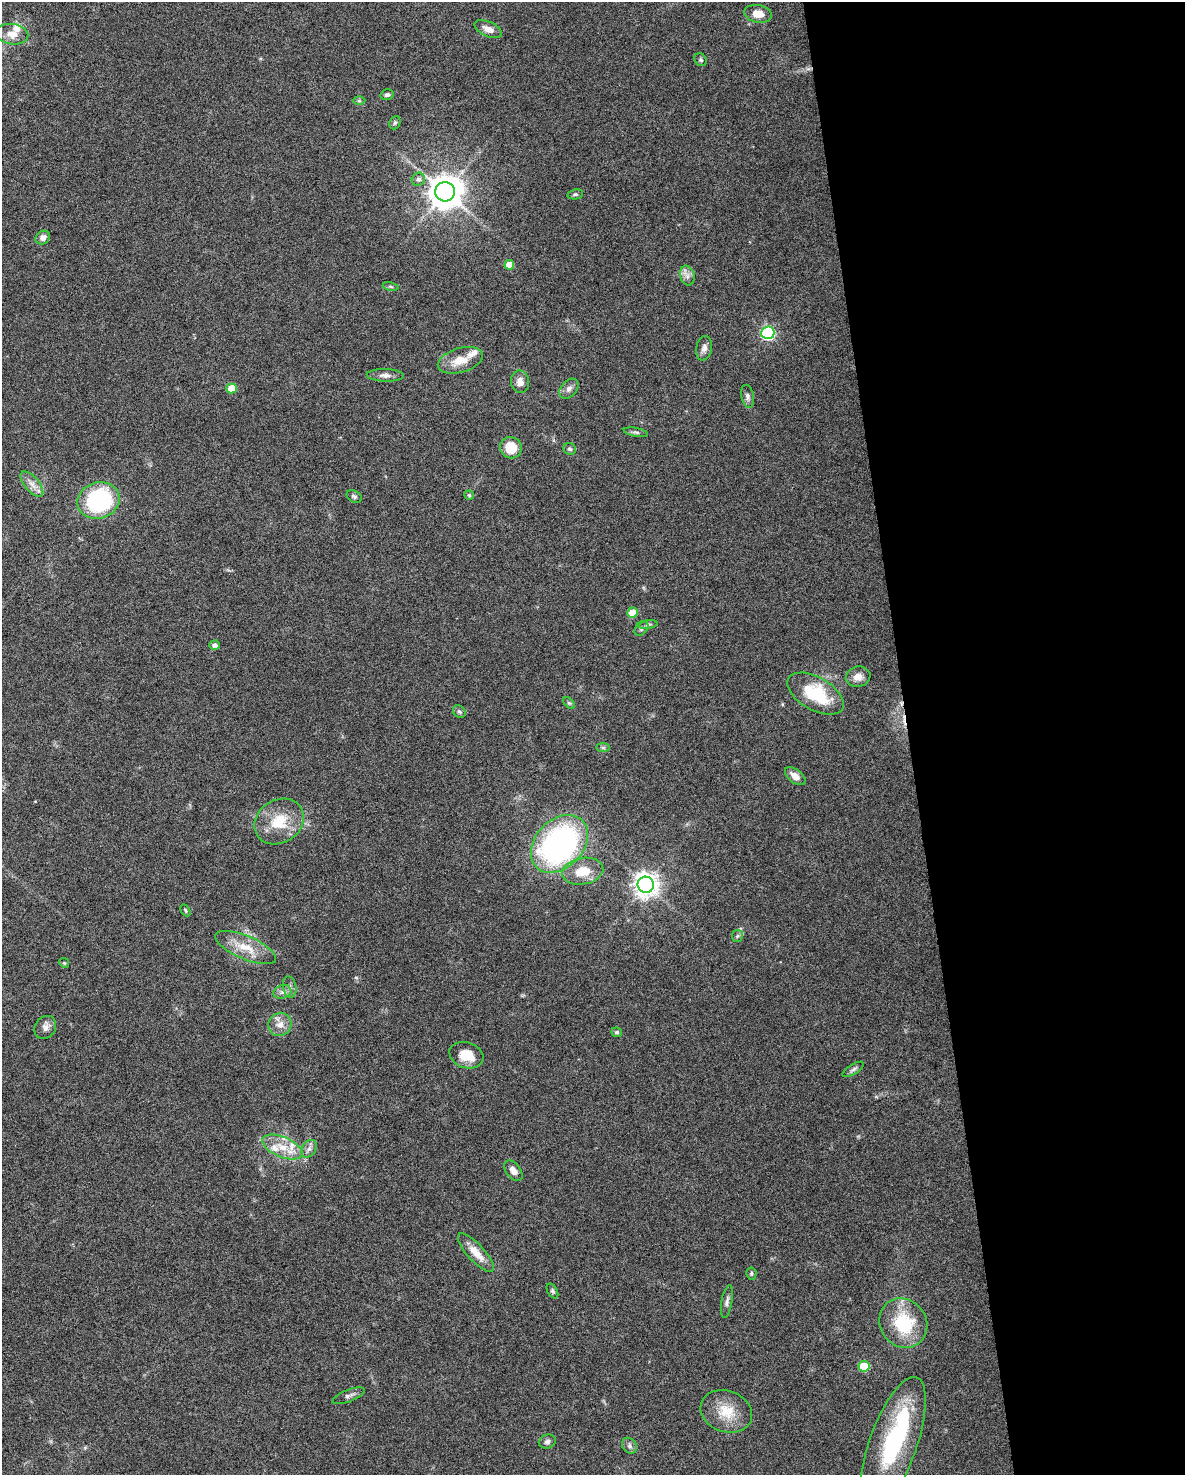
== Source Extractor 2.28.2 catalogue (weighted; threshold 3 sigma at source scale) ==
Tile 8 of 4 x 3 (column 4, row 2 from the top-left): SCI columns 3549-4731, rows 1533-3005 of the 4731 x 4494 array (HDU 1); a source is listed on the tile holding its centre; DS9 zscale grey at full resolution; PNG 1187 x 1477 px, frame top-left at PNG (2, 2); each listed source drawn as its Kron ellipse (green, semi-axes under 4 px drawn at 4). Shown black and unused: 23% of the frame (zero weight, under 6 of 12 exposures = <1% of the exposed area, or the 3 px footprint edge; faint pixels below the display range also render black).
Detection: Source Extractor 2.28.2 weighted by HDU 2 'WHT'; one run over the whole footprint, this tile lists its part. Background 0.0368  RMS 0.0023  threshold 0.00935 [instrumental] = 3 sigma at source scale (4.09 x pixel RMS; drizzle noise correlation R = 1.36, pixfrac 0.8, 0.0396/0.0396 arcsec/px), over >= 5 px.
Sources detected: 75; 1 inside a brighter object's white glare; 1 cosmic-ray / hot-pixel residue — neither listed nor drawn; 5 inside a brighter listed object's ellipse — not listed separately; the other 68 listed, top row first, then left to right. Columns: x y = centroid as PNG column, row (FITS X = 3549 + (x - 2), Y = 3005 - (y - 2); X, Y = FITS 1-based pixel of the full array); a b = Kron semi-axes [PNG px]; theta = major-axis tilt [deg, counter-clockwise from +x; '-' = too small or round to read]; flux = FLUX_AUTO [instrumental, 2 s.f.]
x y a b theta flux
758 14 14 8 -10 2.5
488 29 15 7 -25 1.6
12 34 16 10 -8 2.4
701 60 7 5 -52 0.4
387 95 7 5 14 0.45
359 101 6 4 -1 0.31
395 123 7 5 68 0.36
418 179 7 6 - 0.82
445 192 10 9 - 410
575 194 8 5 10 0.4
43 238 7 6 - 0.95
509 265 5 5 - 3.5
687 276 10 7 -74 1.1
391 286 8 4 -10 0.36
768 333 7 6 - 39
704 348 12 8 80 1.1
460 360 23 12 16 3.8
385 375 18 6 -2 1.1
520 382 11 9 -78 1.6
231 388 5 5 - 3.8
569 389 11 8 49 0.99
748 396 11 6 -79 0.79
636 432 12 4 -11 0.51
511 448 11 10 - 4.8
570 449 6 5 - 0.42
32 484 15 7 -50 1.6
469 495 4 4 - 0.25
354 496 8 5 -29 0.48
99 500 21 18 17 26
632 612 5 5 - 3.3
648 624 9 4 11 0.46
641 628 8 6 51 0.56
215 645 5 4 - 0.83
858 677 12 10 11 1.7
815 694 31 16 -29 12
569 703 7 4 -44 0.31
459 712 7 5 -43 0.44
603 747 7 4 0 0.39
795 776 12 6 -38 1.7
279 821 26 21 32 7.1
559 844 33 24 46 59
583 871 21 13 11 4.4
646 885 8 8 - 190
185 910 6 4 -60 0.32
737 936 6 5 - 0.41
246 947 33 11 -23 4.5
64 963 5 4 - 0.24
290 987 11 6 -79 0.87
282 992 9 6 16 0.89
280 1024 12 11 - 2
45 1027 12 10 53 1.2
617 1032 5 4 - 0.41
466 1055 17 12 -18 4
853 1069 12 5 32 0.61
282 1147 21 10 -23 3.6
309 1149 10 7 55 0.9
513 1171 12 7 -52 1.3
476 1253 25 8 -47 3
751 1274 6 5 - 0.36
552 1291 8 5 -59 0.4
727 1302 16 5 80 0.81
903 1323 26 23 -52 11
864 1366 5 5 - 7.6
349 1396 17 6 22 0.82
726 1411 26 20 -20 5.7
547 1442 8 7 - 0.72
893 1445 71 23 70 28
629 1446 8 6 -54 0.7